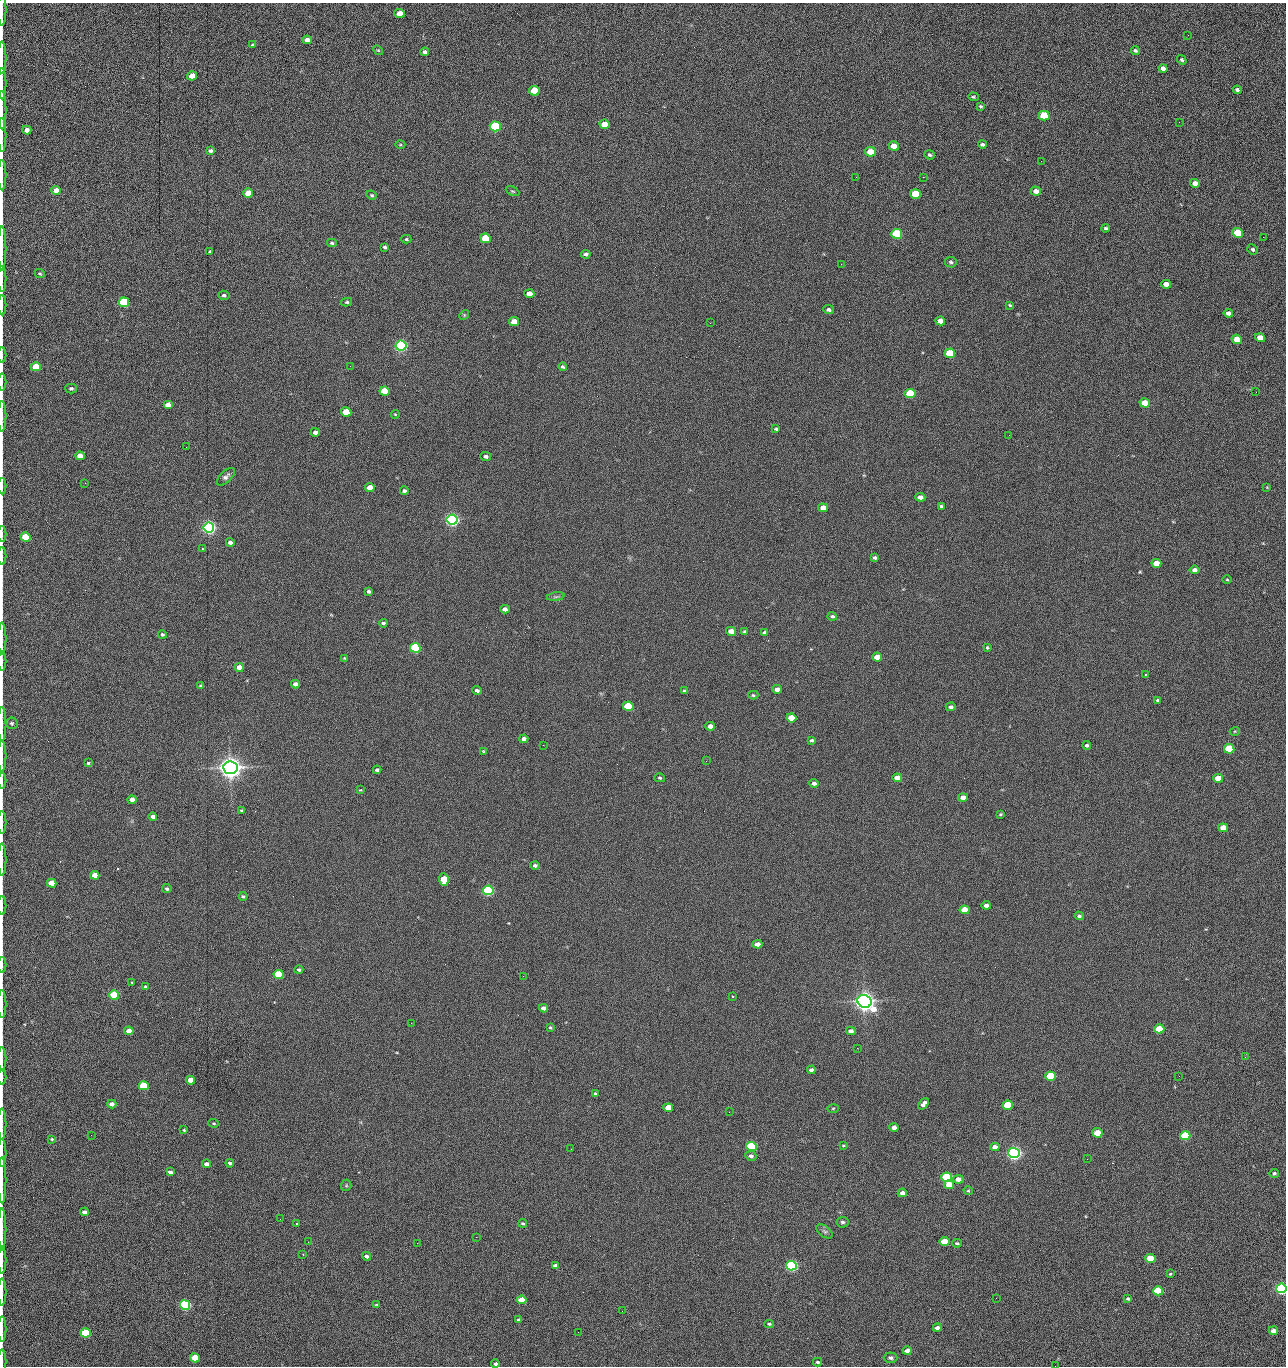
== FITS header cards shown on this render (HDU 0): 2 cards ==
NAXIS1  =                 1284 /fastest changing axis
NAXIS2  =                 1364 /next to fastest changing axis

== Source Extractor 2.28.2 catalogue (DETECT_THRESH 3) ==
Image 1284 x 1364 px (HDU 0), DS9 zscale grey, 1 PNG px = 1 image px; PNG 1288 x 1368 px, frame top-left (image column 1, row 1364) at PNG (2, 3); each listed source drawn as its Kron ellipse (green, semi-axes under 4 px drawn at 4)
Background 149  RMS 15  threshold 44.6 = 3 sigma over >= 5 px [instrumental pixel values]
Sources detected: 283; all 283 listed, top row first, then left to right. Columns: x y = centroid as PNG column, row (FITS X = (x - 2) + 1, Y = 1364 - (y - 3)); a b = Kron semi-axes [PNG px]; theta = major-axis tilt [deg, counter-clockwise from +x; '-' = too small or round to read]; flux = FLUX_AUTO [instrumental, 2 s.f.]
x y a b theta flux
2 9 16 2 90 2.2e+03
400 13 5 4 - 1.3e+04
1188 35 3 2 - 1.0e+03
307 40 5 4 - 5.3e+03
253 45 4 3 - 1.3e+03
378 50 5 4 - 1.0e+03
1135 50 4 3 - 1.6e+03
425 52 4 4 - 2.7e+03
2 57 16 2 90 3.0e+03
1182 60 5 4 - 1.7e+03
1163 68 4 4 - 4.5e+03
192 76 5 4 - 1.5e+04
2 83 16 2 90 3.6e+03
1237 90 4 3 - 2.2e+03
534 91 5 5 - 4.2e+04
973 97 5 4 - 1.3e+03
981 106 3 3 - 1.2e+03
2 110 19 2 90 4.1e+03
1044 116 5 5 - 6.2e+04
1179 122 2 2 - 7.8e+02
605 124 5 4 - 1.5e+04
495 126 5 5 - 1.6e+05
27 130 4 4 - 5.1e+03
2 135 17 2 90 3.0e+03
982 144 4 3 - 2.0e+03
400 145 5 3 - 9.9e+02
894 146 5 4 - 1.2e+04
210 151 4 3 - 2.2e+03
870 152 5 4 - 2.9e+04
930 155 5 4 - 1.7e+03
1041 161 2 2 - 1.2e+03
2 175 15 2 90 2.6e+03
856 177 2 2 - 1.7e+03
923 177 2 2 - 1.2e+04
1195 183 5 4 - 6.7e+03
56 190 5 4 - 1.0e+04
512 191 7 4 -26 1.4e+03
1036 191 5 4 - 5.7e+03
248 193 5 4 - 2.1e+04
915 194 5 5 - 5.3e+04
372 195 5 4 - 1.4e+03
1106 228 4 3 - 1.7e+03
1238 233 5 4 - 4.4e+04
897 234 5 5 - 1.0e+05
1263 237 2 2 - 5.5e+02
486 238 5 4 - 4.1e+04
406 239 5 4 - 1.3e+03
332 243 5 3 - 1.6e+03
385 247 4 4 - 1.8e+03
2 249 22 2 90 3.8e+03
1253 249 5 5 - 2.1e+03
210 252 3 3 - 1.4e+03
586 254 5 4 - 2.7e+03
951 262 6 5 - 2.1e+03
841 264 2 2 - 1.8e+04
40 274 5 4 - 1.2e+03
2 279 13 2 90 2.4e+03
1166 284 5 4 - 7.5e+03
529 294 5 4 - 9.5e+03
224 295 5 4 - 2.1e+03
124 302 5 5 - 1.0e+05
347 302 5 4 - 1.6e+03
2 305 10 2 90 1.7e+03
1010 305 4 3 - 1.2e+03
829 310 5 4 - 2.4e+03
1228 313 4 4 - 3.9e+03
464 315 5 4 - 1.1e+03
940 321 5 4 - 7.7e+03
514 322 5 4 - 1.6e+04
710 323 2 2 - 2.3e+03
1260 338 5 4 - 1.1e+04
1237 339 5 4 - 1.6e+04
401 346 5 5 - 3.0e+05
950 353 5 5 - 5.9e+04
2 355 8 2 90 1.1e+03
350 366 2 2 - 1.7e+03
36 367 5 4 - 2.6e+04
563 367 4 4 - 1.6e+03
2 382 8 2 90 1.5e+03
71 388 6 5 - 2.1e+03
384 391 5 4 - 3.7e+04
1256 392 2 2 - 6.8e+02
910 393 5 4 - 6.1e+04
1145 403 5 4 - 1.9e+04
168 405 5 4 - 8.9e+03
346 412 5 4 - 2.9e+04
395 414 4 4 - 9.2e+02
2 416 15 2 90 2.5e+03
776 429 4 3 - 1.4e+03
315 432 4 4 - 3.7e+03
1009 435 2 2 - 2.2e+03
186 447 2 2 - 1.7e+03
80 456 5 4 - 1.3e+04
486 456 5 4 - 2.5e+03
226 477 11 5 45 3.3e+03
85 483 3 2 - 7.6e+02
2 486 8 2 90 1.4e+03
1267 487 3 3 - 7.0e+02
370 488 5 4 - 1.0e+04
404 491 4 3 - 2.3e+03
920 497 5 4 - 6.1e+03
941 507 3 3 - 1.8e+03
823 508 5 4 - 8.8e+03
452 520 5 5 - 5.1e+05
209 527 5 5 - 5.4e+05
2 534 8 2 90 1.3e+03
25 537 5 4 - 4.2e+04
230 542 4 4 - 3.9e+03
202 548 3 3 - 1.7e+03
2 556 9 2 90 1.5e+03
875 558 4 3 - 1.9e+03
1156 563 5 4 - 1.3e+04
1195 570 5 4 - 4.0e+03
1227 580 4 3 - 9.0e+02
369 591 4 3 - 1.9e+03
556 597 9 4 8 1.9e+03
505 609 4 4 - 4.4e+03
832 616 5 4 - 1.7e+03
383 623 4 3 - 2.0e+03
731 631 5 4 - 1.1e+04
744 631 4 3 - 9.7e+02
765 632 4 3 - 1.9e+03
162 634 4 4 - 1.8e+03
2 639 16 2 90 2.4e+03
415 648 5 5 - 1.6e+05
987 648 3 3 - 1.2e+03
877 657 5 4 - 1.4e+04
345 658 4 3 - 9.8e+02
2 661 9 2 90 1.8e+03
239 667 4 4 - 7.4e+03
1146 674 3 2 - 7.9e+02
295 684 4 4 - 4.3e+03
201 686 4 3 - 2.0e+03
777 689 5 4 - 6.4e+03
477 690 5 3 - 2.5e+03
685 691 4 3 - 2.5e+03
753 695 5 4 - 1.3e+03
1158 700 4 3 - 1.8e+03
628 706 5 4 - 6.5e+04
951 707 5 4 - 2.7e+03
791 718 5 4 - 2.8e+04
12 723 6 5 - 1.6e+03
2 724 17 2 90 3.0e+03
710 726 5 4 - 7.8e+03
1235 731 5 3 - 8.9e+02
524 739 4 4 - 4.2e+03
812 740 4 3 - 1.9e+03
543 745 2 2 - 2.2e+03
1087 745 4 4 - 1.9e+03
1229 749 5 4 - 7.8e+04
483 751 4 3 - 8.3e+02
2 756 15 2 90 2.6e+03
706 761 3 2 - 1.6e+03
88 763 4 4 - 1.2e+03
230 768 7 6 - 1.4e+06
377 770 4 3 - 2.4e+03
660 778 5 4 - 1.4e+03
897 778 5 4 - 1.1e+04
1218 778 5 4 - 2.5e+04
2 781 8 2 90 1.3e+03
814 783 4 4 - 3.1e+03
360 790 4 2 - 6.9e+02
963 798 5 4 - 8.1e+03
132 800 4 4 - 6.7e+03
241 810 3 2 - 1.0e+03
1000 814 3 2 - 1.1e+03
153 816 4 4 - 4.0e+03
2 823 11 2 90 2.0e+03
1223 828 5 4 - 1.6e+04
2 860 16 2 90 2.7e+03
535 865 5 4 - 2.1e+03
95 875 5 4 - 1.3e+04
444 879 6 5 - 2.8e+04
52 883 5 4 - 1.7e+04
167 889 5 4 - 1.9e+03
488 890 5 5 - 2.4e+05
243 896 4 3 - 1.5e+03
986 905 4 4 - 5.8e+03
2 906 9 2 90 1.3e+03
965 910 5 4 - 1.9e+04
1079 916 4 4 - 2.0e+03
757 944 5 4 - 6.5e+03
2 965 8 2 90 9.8e+02
299 970 4 4 - 1.8e+03
279 974 5 4 - 6.2e+04
523 976 2 2 - 1.3e+03
132 982 4 2 - 7.3e+02
145 986 4 3 - 1.0e+03
114 995 5 4 - 7.6e+04
732 996 2 2 - 8.7e+02
864 1001 7 6 - 1.2e+06
2 1004 14 2 90 2.4e+03
543 1008 4 4 - 4.5e+03
411 1023 2 2 - 3.6e+03
550 1027 4 3 - 1.0e+03
1159 1029 5 4 - 4.9e+04
129 1031 4 4 - 1.1e+04
851 1031 5 4 - 3.9e+03
857 1048 3 2 - 1.1e+03
1245 1057 3 2 - 1.3e+03
2 1058 12 2 90 2.1e+03
811 1070 4 3 - 3.4e+03
1051 1076 5 4 - 9.1e+04
1179 1076 2 2 - 1.8e+03
2 1077 8 2 90 1.1e+03
190 1080 4 4 - 1.1e+04
144 1086 5 4 - 6.6e+04
595 1094 4 3 - 1.8e+03
112 1104 4 4 - 5.2e+03
923 1104 6 4 52 4.8e+03
1008 1105 5 4 - 7.5e+04
668 1108 5 4 - 2.1e+04
833 1108 5 3 - 1.0e+03
729 1112 2 2 - 6.9e+02
214 1123 5 4 - 1.3e+03
2 1124 15 2 90 2.7e+03
894 1127 4 4 - 7.0e+03
184 1130 3 3 - 9.4e+02
1097 1133 5 4 - 3.3e+04
91 1135 2 2 - 1.6e+03
1185 1136 5 4 - 1.0e+05
52 1139 4 3 - 1.3e+03
843 1145 3 2 - 8.6e+02
751 1146 5 4 - 1.5e+05
995 1147 5 4 - 7.9e+03
571 1149 2 2 - 6.6e+02
2 1153 14 2 90 2.5e+03
1014 1153 5 5 - 6.2e+05
751 1156 6 5 - 3.0e+03
1087 1159 2 2 - 1.2e+03
230 1163 4 3 - 2.2e+03
206 1164 4 4 - 4.4e+03
170 1172 4 3 - 3.4e+03
1274 1173 5 4 - 1.9e+03
947 1177 5 4 - 1.5e+05
958 1179 5 4 - 6.9e+03
2 1180 23 2 90 4.1e+03
346 1185 5 5 - 1.4e+03
949 1185 5 4 - 1.7e+04
968 1191 5 4 - 1.0e+03
902 1193 4 4 - 4.7e+03
84 1212 4 4 - 4.2e+03
280 1219 2 2 - 1.4e+03
842 1222 6 5 - 2.0e+03
523 1223 4 3 - 1.4e+03
297 1224 3 2 - 7.4e+02
2 1229 21 2 90 4.0e+03
825 1231 9 5 -37 2.6e+03
476 1237 2 2 - 5.9e+03
945 1241 5 4 - 1.9e+04
308 1242 2 2 - 1.2e+03
417 1243 2 2 - 3.7e+03
957 1243 5 3 - 1.4e+03
303 1254 2 2 - 5.3e+02
366 1256 4 4 - 2.9e+03
1150 1258 5 4 - 2.7e+04
2 1260 13 2 90 2.6e+03
555 1265 4 3 - 3.2e+03
792 1266 5 4 - 3.1e+05
1170 1274 3 3 - 1.0e+03
1281 1288 5 4 - 3.7e+05
1158 1291 5 4 - 8.0e+04
2 1292 13 2 90 2.5e+03
996 1298 3 2 - 1.8e+03
1128 1299 4 3 - 1.6e+03
521 1300 5 4 - 1.8e+04
376 1304 4 2 - 8.3e+02
185 1305 5 4 - 2.4e+05
622 1311 2 2 - 4.3e+02
519 1320 3 3 - 1.4e+03
769 1324 5 3 - 1.4e+03
937 1328 4 3 - 4.3e+03
2 1329 12 2 90 2.4e+03
1273 1331 4 4 - 5.3e+03
578 1332 2 2 - 2.3e+03
86 1333 5 4 - 9.4e+04
907 1351 4 4 - 6.8e+03
195 1358 5 4 - 3.1e+04
890 1358 7 5 1 2.3e+03
2 1362 12 2 90 1.5e+03
817 1362 4 3 - 1.4e+03
495 1364 4 3 - 2.6e+03
1055 1366 2 2 - 1.4e+03
At the frame edge (FLAGS 8, measured only in part): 37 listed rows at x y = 2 9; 2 57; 2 83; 2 110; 2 135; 2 175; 2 249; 2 279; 2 305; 2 355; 2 382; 2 416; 2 486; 2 534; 2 556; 2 639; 2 661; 2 724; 2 756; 2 781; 2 823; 2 860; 2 906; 2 965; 2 1004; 2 1058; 2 1077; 2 1124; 2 1153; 2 1180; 2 1229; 2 1260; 1281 1288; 2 1292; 2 1329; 2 1362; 1055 1366

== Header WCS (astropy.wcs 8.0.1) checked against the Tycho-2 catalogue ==
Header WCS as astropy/WCSLIB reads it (CRVAL/CRPIX/CD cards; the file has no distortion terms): RA---TAN/DEC--TAN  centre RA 15:41:40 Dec +51:59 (235.42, +51.98 deg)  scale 1.26 arcsec/px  FOV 26.9' x 28.5'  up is +92 deg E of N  parity flipped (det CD > 0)
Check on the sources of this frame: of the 60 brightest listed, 11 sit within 2.0 arcsec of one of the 11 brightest Tycho-2 stars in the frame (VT <= 12.29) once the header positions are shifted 0.61 arcsec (0.45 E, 0.41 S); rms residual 1.06 arcsec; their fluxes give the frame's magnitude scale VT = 25.23 - 2.5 log10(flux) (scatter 0.22 mag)
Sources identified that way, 11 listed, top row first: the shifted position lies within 2.0 arcsec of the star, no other Tycho-2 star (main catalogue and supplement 1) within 4.0 arcsec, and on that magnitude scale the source's flux lands within +1.5 / -3 mag of the star's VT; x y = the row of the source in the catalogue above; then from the Tycho-2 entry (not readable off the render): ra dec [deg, ICRS J2000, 3 dp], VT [Tycho-2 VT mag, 2 dp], TYC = Tycho-2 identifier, HIP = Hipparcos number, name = IAU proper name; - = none
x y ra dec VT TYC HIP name
401 346 235.614 +52.064 11.61 3489-1132-1 - -
452 520 235.514 +52.049 11.19 3489-1407-1 - -
209 527 235.515 +52.133 11.12 3489-1380-1 - -
230 768 235.378 +52.130 9.31 3489-1322-1 76850 -
488 890 235.303 +52.042 11.52 3489-958-1 - -
864 1001 235.232 +51.912 9.59 3489-824-1 - -
1014 1153 235.143 +51.862 10.97 3489-1016-1 - -
947 1177 235.131 +51.886 12.29 3489-908-1 - -
792 1266 235.084 +51.941 11.45 3489-1346-1 - -
1281 1288 235.062 +51.771 11.53 3489-1453-1 - -
185 1305 235.075 +52.152 11.74 3489-912-1 - -